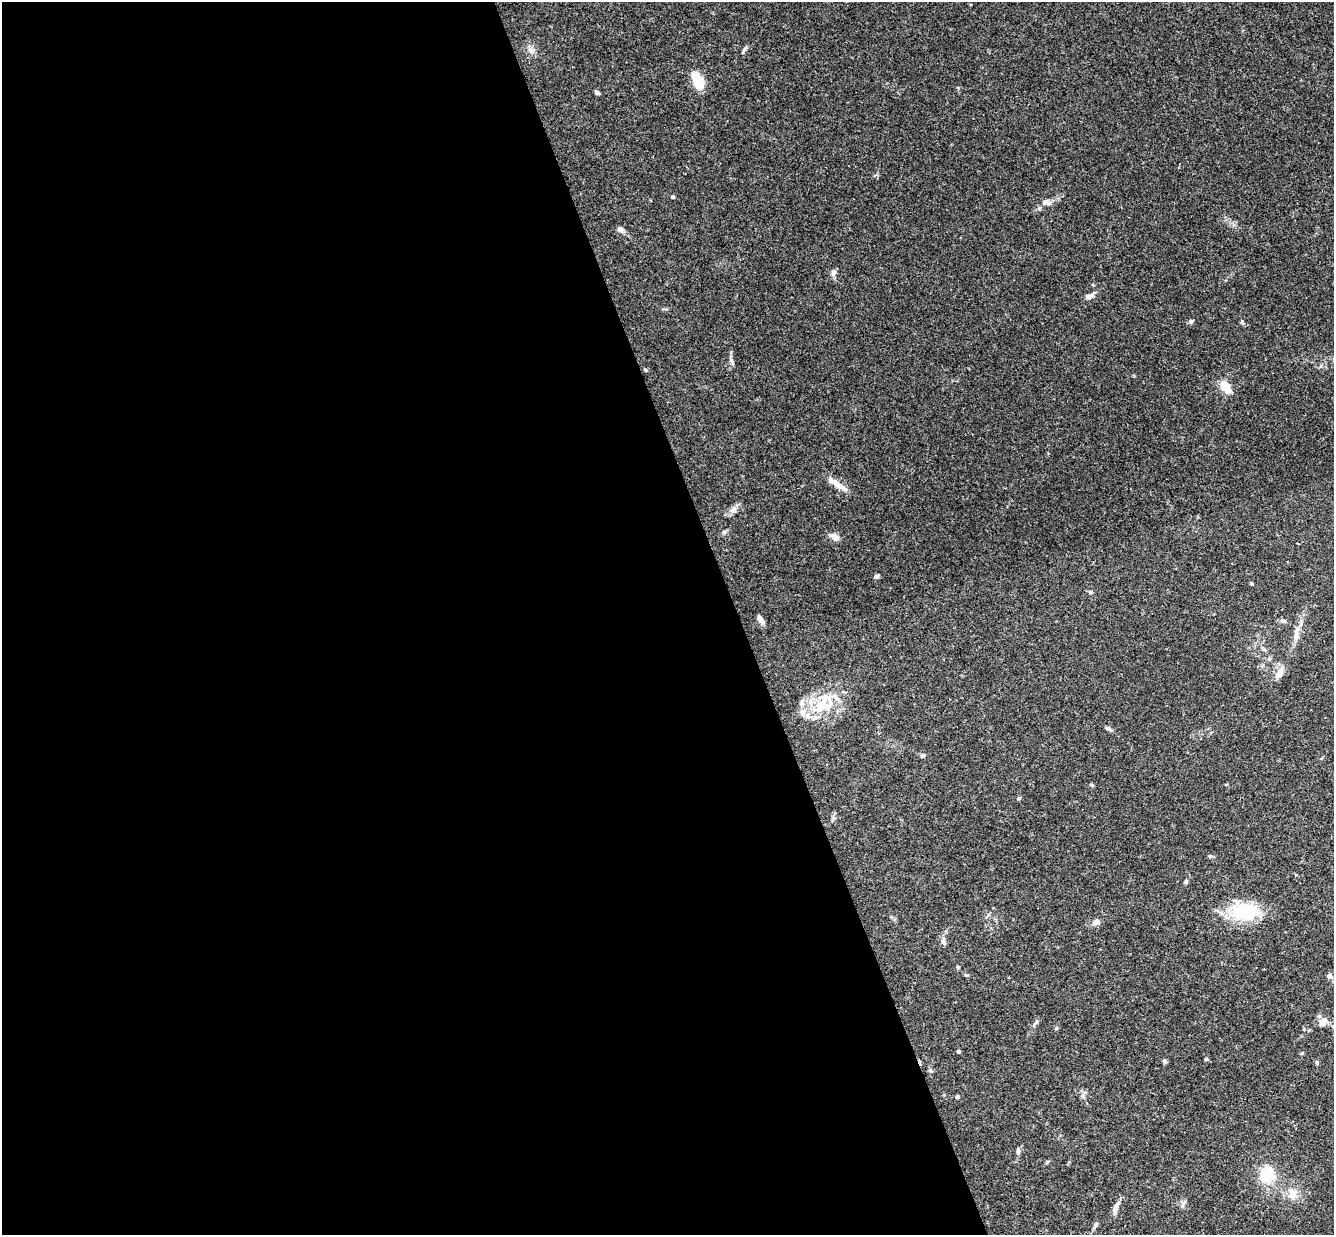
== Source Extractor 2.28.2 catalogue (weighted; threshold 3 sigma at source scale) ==
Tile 9 of 4 x 4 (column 1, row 3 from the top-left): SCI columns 58-1389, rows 1525-2757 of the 5439 x 5389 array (HDU 1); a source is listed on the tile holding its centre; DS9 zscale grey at full resolution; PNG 1336 x 1237 px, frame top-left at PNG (2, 2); no overlay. Shown black and unused: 55% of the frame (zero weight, under 3 of 4 exposures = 6% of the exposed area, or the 3 px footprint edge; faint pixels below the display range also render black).
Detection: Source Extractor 2.28.2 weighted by HDU 2 'WHT'; one run over the whole footprint, this tile lists its part. Background 0.0454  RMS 0.0027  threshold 0.0124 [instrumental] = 3 sigma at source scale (4.5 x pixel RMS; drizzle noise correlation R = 1.50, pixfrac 1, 0.05/0.05 arcsec/px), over >= 5 px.
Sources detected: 50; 1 inside a brighter object's white glare — not listed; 3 inside a brighter listed object's ellipse — not listed separately; the other 46 listed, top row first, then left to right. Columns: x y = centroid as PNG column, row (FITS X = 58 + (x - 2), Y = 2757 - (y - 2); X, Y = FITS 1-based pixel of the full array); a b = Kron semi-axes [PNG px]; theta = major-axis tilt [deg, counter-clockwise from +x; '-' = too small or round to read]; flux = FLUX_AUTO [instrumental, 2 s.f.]
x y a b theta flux
745 48 11 3 50 0.49
530 50 10 6 -72 1.1
698 80 20 10 -67 5.9
597 92 6 4 -25 0.64
673 197 4 4 - 0.37
1046 202 13 6 -8 1.1
620 229 8 6 -41 0.92
833 273 9 6 70 0.93
1089 296 11 6 24 1.5
1191 322 6 5 - 0.44
731 361 8 5 -70 0.69
1225 387 14 8 -52 4.3
837 484 30 6 -32 2.7
733 510 10 8 64 1.4
724 532 6 5 - 0.47
835 537 9 7 -43 2
876 576 6 5 - 0.64
1251 583 4 4 - 0.33
760 619 11 5 -51 1.3
1283 621 8 5 -15 0.7
1297 630 12 5 60 1.3
1280 673 15 9 48 1.9
821 706 31 19 19 11
1108 729 10 4 -31 0.61
922 756 6 4 19 0.37
1092 785 6 4 -23 0.36
1018 798 5 3 - 0.29
1186 881 6 4 -90 0.39
1244 912 36 23 1 13
1096 921 7 6 - 1.5
943 942 10 6 -67 0.88
1329 976 4 4 - 2.3
1323 1022 13 8 44 1.7
1035 1023 14 3 48 0.61
1056 1028 5 4 - 0.33
958 1051 4 3 - 0.55
1206 1059 4 4 - 0.35
1165 1061 5 4 - 0.83
1083 1096 7 4 -72 0.54
957 1097 4 4 - 0.61
1018 1151 10 5 89 0.65
1047 1162 6 4 46 0.35
1268 1176 20 16 0 6.1
1293 1194 18 10 -59 2.7
1116 1207 14 6 67 1.7
1095 1225 11 4 59 0.64
Unlisted compact peaks at least as high as the median listed source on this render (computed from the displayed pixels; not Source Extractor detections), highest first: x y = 1317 1062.